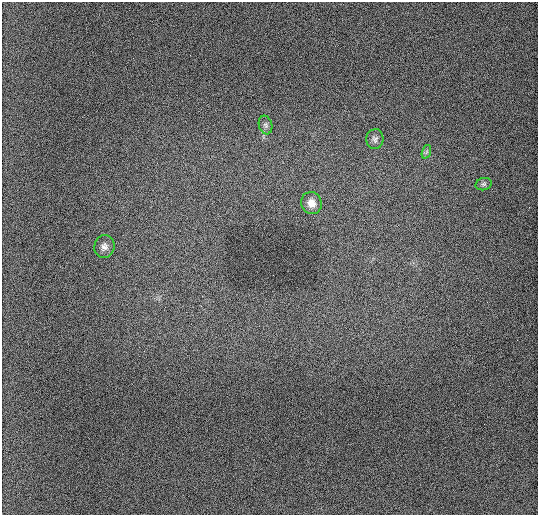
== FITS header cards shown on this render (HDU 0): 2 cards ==
NAXIS1  =                  536 / length of data axis 1
NAXIS2  =                  513 / length of data axis 2

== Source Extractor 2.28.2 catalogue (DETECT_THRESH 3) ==
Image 536 x 513 px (HDU 0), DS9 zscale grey, 1 PNG px = 1 image px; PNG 540 x 517 px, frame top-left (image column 1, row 513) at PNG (2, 2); each listed source drawn as its Kron ellipse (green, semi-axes under 4 px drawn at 4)
Background 931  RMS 12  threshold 34.7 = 3 sigma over >= 5 px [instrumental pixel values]
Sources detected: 6; all 6 listed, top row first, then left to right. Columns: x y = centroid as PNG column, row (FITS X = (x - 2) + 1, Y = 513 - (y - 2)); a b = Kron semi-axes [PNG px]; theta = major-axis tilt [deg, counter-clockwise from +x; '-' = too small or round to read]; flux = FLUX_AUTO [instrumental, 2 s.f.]
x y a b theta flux
266 125 9 6 -74 2300
375 139 10 8 85 3000
426 152 7 4 71 1400
484 184 8 6 15 1800
311 203 11 10 - 6900
104 247 11 10 - 4300